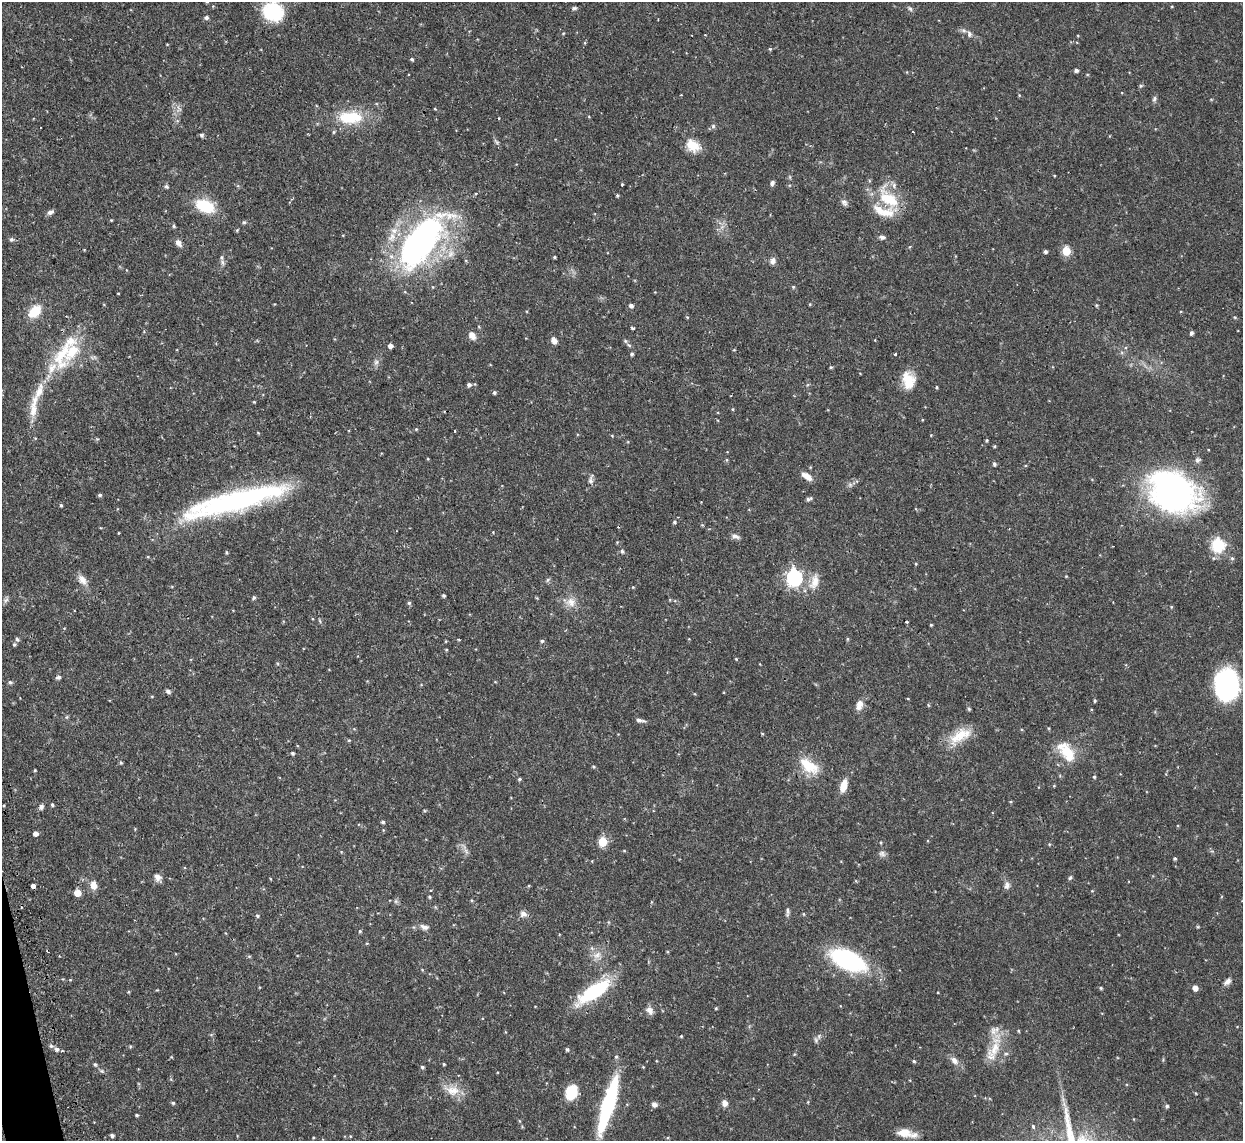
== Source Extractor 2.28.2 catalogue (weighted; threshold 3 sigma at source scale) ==
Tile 7 of 4 x 4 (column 3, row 2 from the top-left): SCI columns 2487-3727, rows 2423-3561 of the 5000 x 4970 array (HDU 1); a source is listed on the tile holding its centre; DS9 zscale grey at full resolution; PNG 1245 x 1143 px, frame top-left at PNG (2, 2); no overlay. Shown black and unused: <1% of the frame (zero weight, under 2 of 3 exposures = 2% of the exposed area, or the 3 px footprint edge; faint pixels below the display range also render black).
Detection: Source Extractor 2.28.2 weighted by HDU 2 'WHT'; one run over the whole footprint, this tile lists its part. Background 0.0761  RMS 0.0042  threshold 0.019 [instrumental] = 3 sigma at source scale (4.5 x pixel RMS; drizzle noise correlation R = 1.50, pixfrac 1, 0.05/0.05 arcsec/px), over >= 5 px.
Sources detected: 194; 1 inside a brighter object's white glare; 2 cosmic-ray / hot-pixel residue — not listed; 9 inside a brighter listed object's ellipse — not listed separately; the other 182 listed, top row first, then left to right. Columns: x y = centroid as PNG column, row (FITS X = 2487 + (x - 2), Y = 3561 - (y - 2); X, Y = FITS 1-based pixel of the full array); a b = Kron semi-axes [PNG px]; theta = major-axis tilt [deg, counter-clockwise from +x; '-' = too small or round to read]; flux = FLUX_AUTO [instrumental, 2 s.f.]
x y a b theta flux
207 2 4 4 - 0.41
574 8 5 5 - 0.69
910 9 7 5 -53 0.8
273 12 16 14 -21 31
206 18 5 5 - 1
969 34 9 6 -81 1.3
692 35 3 2 - 0.29
770 49 5 4 - 0.46
412 59 4 4 - 0.64
1076 70 4 4 - 1.1
1141 86 6 5 - 0.6
1154 99 9 5 76 0.93
435 109 4 3 - 0.3
350 117 33 15 2 17
589 117 4 3 - 0.31
499 118 3 2 - 0.33
713 126 6 5 - 0.78
202 135 5 5 - 0.88
693 146 18 13 -33 6.6
772 183 7 5 79 0.99
622 184 3 3 - 0.57
166 187 5 5 - 0.77
476 193 4 4 - 0.45
617 195 4 4 - 0.47
888 199 34 18 -44 18
844 202 10 6 -49 1.3
205 206 21 13 -23 14
50 212 9 5 29 1.3
111 220 5 3 - 0.34
244 222 5 5 - 0.58
174 226 5 4 - 0.56
237 230 5 3 - 0.42
882 237 7 5 -3 1.2
11 239 6 6 - 0.84
421 242 76 32 53 120
178 243 9 6 -53 2
1066 251 5 5 - 16
1045 252 4 3 - 0.98
221 257 7 5 89 0.99
554 257 4 3 - 0.44
773 261 9 7 79 1.6
793 287 5 4 - 0.51
118 293 3 2 - 0.27
631 306 5 4 - 1.3
35 311 12 8 46 11
687 317 5 3 - 0.33
1235 317 5 4 - 0.43
632 328 3 3 - 0.69
1191 333 4 4 - 1.1
472 335 11 7 -57 2.4
554 341 7 6 - 2.2
625 341 6 5 - 0.68
390 346 5 4 - 1.8
62 354 53 20 69 21
632 354 4 4 - 0.72
895 354 3 2 - 0.4
376 362 7 6 - 1.2
831 367 4 4 - 0.51
908 380 18 13 -79 8.8
469 385 5 5 - 1.1
937 387 4 3 - 0.42
494 393 4 4 - 0.72
254 402 4 3 - 0.36
34 407 39 9 82 7.7
733 409 5 3 - 0.35
416 429 4 4 - 0.43
612 436 5 3 - 0.36
987 440 5 3 - 0.41
995 446 5 3 - 0.39
1198 460 8 6 26 1
994 464 5 4 - 0.88
807 476 14 6 -33 3.1
591 480 14 6 76 1.5
850 485 7 4 -19 0.8
1174 492 47 37 -30 130
100 495 5 4 - 0.73
808 499 5 4 - 0.73
237 501 111 20 14 93
61 505 4 3 - 0.54
674 522 5 4 - 0.66
735 536 11 5 -16 1.4
1218 545 9 9 - 23
622 551 5 4 - 0.81
227 552 5 4 - 0.47
1232 558 6 5 - 0.69
794 577 7 6 - 98
82 580 14 9 -56 3.2
547 580 6 4 70 0.63
814 582 23 11 74 5.1
444 595 4 4 - 0.63
254 598 5 4 - 0.73
6 600 9 4 53 1
571 602 14 12 -48 4.2
409 603 5 5 - 0.7
1171 607 5 3 - 0.35
320 621 6 4 -71 0.51
907 622 3 2 - 0.38
931 625 3 3 - 0.43
17 639 6 5 - 0.71
847 639 5 3 - 0.45
542 641 5 4 - 0.69
14 644 5 4 - 0.62
736 659 4 4 - 0.34
58 677 6 5 - 1
10 682 5 5 - 0.79
1227 685 28 21 -90 56
168 691 6 5 - 0.98
908 699 4 3 - 0.31
1095 701 4 3 - 0.5
859 705 13 8 76 3
969 709 4 4 - 0.67
640 720 10 4 -5 1.4
1048 728 5 3 - 0.38
961 735 26 16 63 9.4
349 740 5 3 - 0.4
292 753 5 4 - 0.64
1068 753 23 14 -61 11
121 763 6 4 -89 0.58
593 766 5 3 - 0.44
809 766 25 13 -35 11
35 770 3 3 - 0.41
1094 777 4 4 - 0.5
519 779 4 4 - 0.6
844 786 13 7 73 5.7
1054 786 5 3 - 0.35
52 805 5 4 - 0.55
41 807 7 6 - 1.2
383 822 5 4 - 0.65
35 834 4 4 - 2
602 842 5 5 - 17
466 851 7 4 -72 1.1
624 851 5 3 - 0.34
882 854 9 7 -29 1.3
1175 858 4 3 - 0.61
158 877 9 8 - 2.2
1070 878 7 4 62 0.64
93 885 9 7 -80 3.7
1007 885 10 8 78 1.7
33 886 4 4 - 5.4
77 893 5 5 - 6.6
429 897 4 3 - 0.55
787 912 15 4 90 1.1
523 914 10 8 -16 1.9
804 914 5 3 - 0.4
257 916 5 4 - 0.62
424 927 12 7 -15 1.9
360 931 4 4 - 0.54
597 955 12 8 26 3
848 960 23 12 -25 76
1227 981 10 6 39 1.7
1101 988 4 4 - 0.55
1195 988 5 4 - 2.6
594 991 34 12 34 34
938 992 3 2 - 0.3
716 1008 4 3 - 0.43
650 1010 11 8 -59 2.2
1018 1031 4 4 - 0.41
681 1036 4 4 - 0.4
816 1040 8 5 -82 0.9
57 1049 6 5 - 1.4
567 1049 4 4 - 0.71
994 1049 36 13 73 10
62 1051 4 2 - 0.38
954 1060 10 7 -47 2.5
914 1061 5 4 - 0.57
95 1064 5 4 - 0.57
444 1064 3 3 - 0.41
422 1067 5 4 - 0.69
643 1067 3 3 - 0.32
102 1071 6 4 -44 0.64
452 1090 22 12 -13 6.2
571 1092 14 10 71 12
173 1103 5 4 - 0.63
725 1103 7 6 - 2.2
654 1104 6 6 - 1.5
608 1105 58 11 73 41
1167 1106 5 4 - 0.71
137 1115 4 3 - 0.55
1033 1126 4 3 - 1
905 1133 18 10 -6 6
112 1135 4 3 - 1.2
313 1138 3 3 - 0.4
Overlapping masked pixels (flux is a lower limit): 2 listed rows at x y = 237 501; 33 886
Isophote crosses this tile's border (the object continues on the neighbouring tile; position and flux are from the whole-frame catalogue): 2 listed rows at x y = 207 2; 273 12